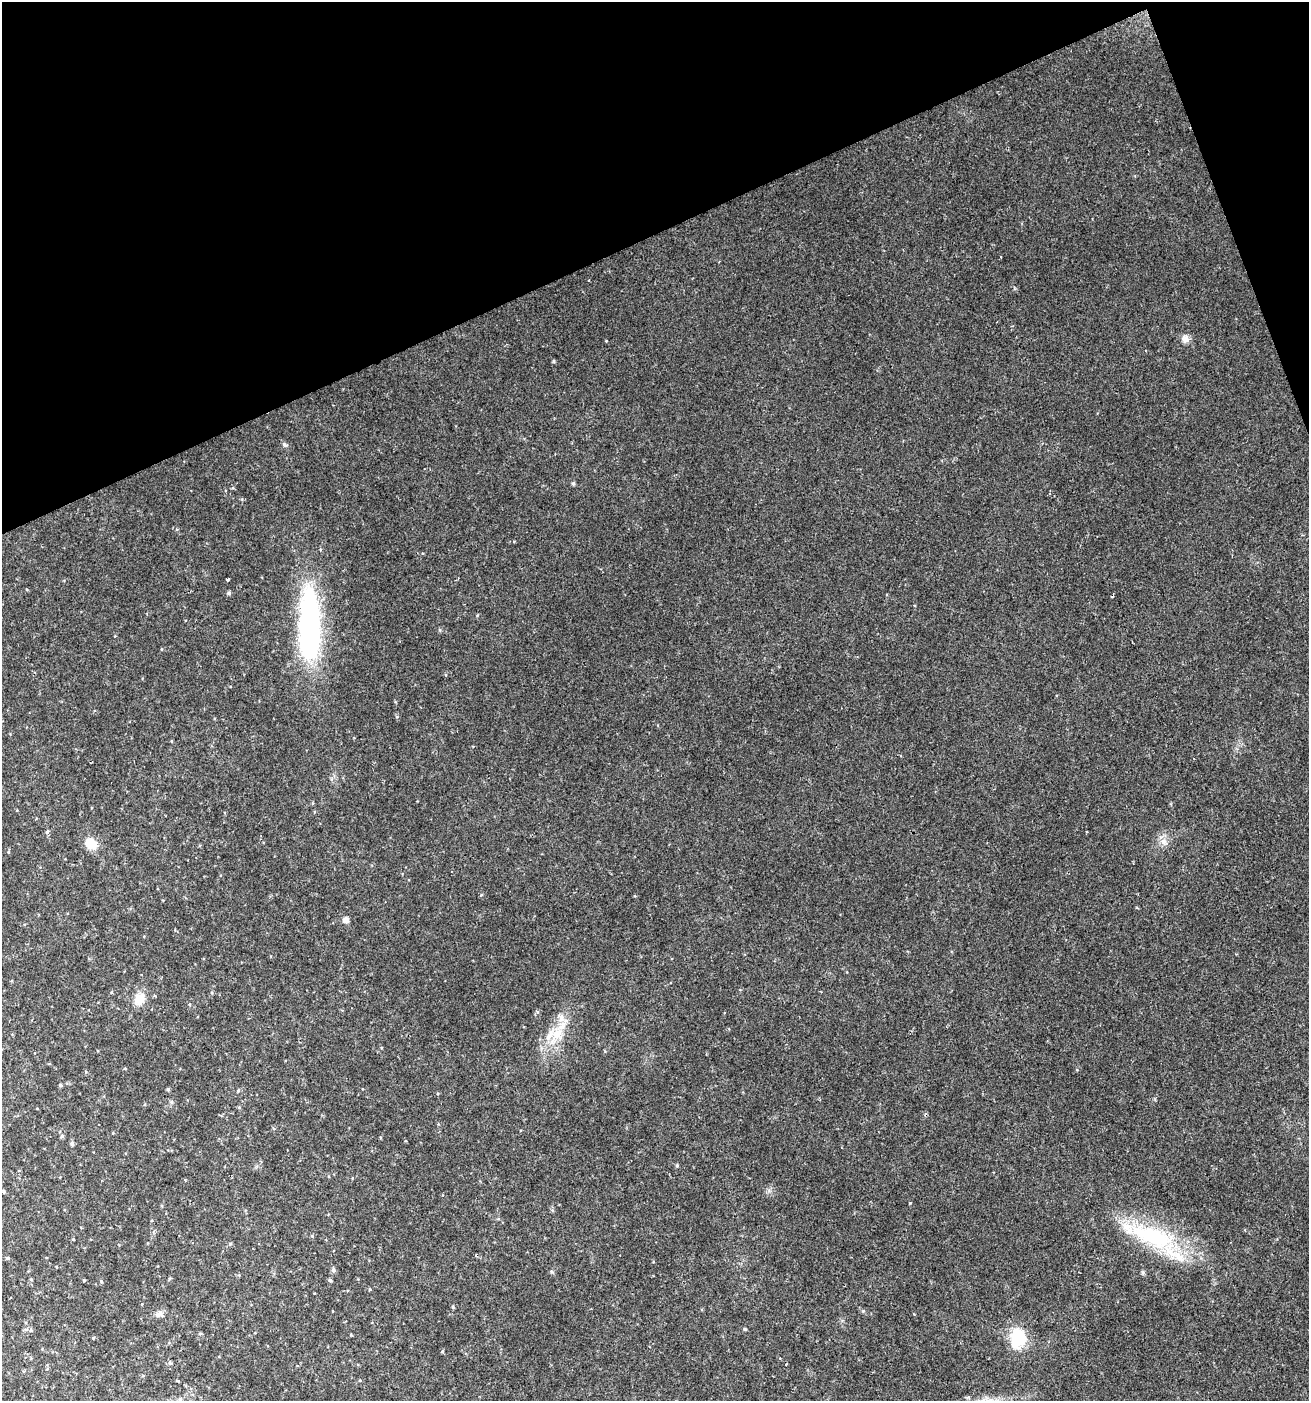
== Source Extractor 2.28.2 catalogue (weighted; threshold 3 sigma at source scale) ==
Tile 3 of 4 x 4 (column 3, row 1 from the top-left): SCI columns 2700-4006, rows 4201-5599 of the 5452 x 5599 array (HDU 1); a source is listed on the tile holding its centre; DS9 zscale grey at full resolution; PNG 1311 x 1403 px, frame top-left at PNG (2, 2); no overlay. Shown black and unused: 19% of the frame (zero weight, under 2 of 3 exposures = <1% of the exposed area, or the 3 px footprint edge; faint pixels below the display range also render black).
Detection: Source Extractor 2.28.2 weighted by HDU 2 'WHT'; one run over the whole footprint, this tile lists its part. Background 0.04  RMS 0.0062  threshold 0.0277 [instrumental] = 3 sigma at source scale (4.5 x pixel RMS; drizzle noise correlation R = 1.50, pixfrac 1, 0.0396/0.0396 arcsec/px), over >= 5 px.
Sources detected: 44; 2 inside a brighter object's white glare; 1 cosmic-ray / hot-pixel residue — not listed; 1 inside a brighter listed object's ellipse — not listed separately; the other 40 listed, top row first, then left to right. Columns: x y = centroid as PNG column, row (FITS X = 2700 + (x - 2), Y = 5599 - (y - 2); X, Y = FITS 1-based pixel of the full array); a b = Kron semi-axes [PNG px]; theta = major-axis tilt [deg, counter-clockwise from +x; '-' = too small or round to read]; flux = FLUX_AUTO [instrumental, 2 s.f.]
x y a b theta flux
1185 339 10 9 - 3.7
284 444 8 5 -48 1.4
573 483 5 4 - 0.99
228 580 3 3 - 9.8
229 593 5 5 - 1.2
308 612 67 30 -89 87
47 832 5 4 - 0.84
1164 842 11 8 -39 3.8
91 843 13 11 -35 11
346 920 6 5 - 3.5
139 999 16 13 68 8.6
561 1017 10 7 -59 3.7
557 1034 18 15 20 13
60 1085 4 4 - 0.92
168 1089 4 4 - 0.83
238 1091 5 4 - 0.8
62 1136 6 4 19 1.1
72 1143 5 5 - 1.5
677 1165 5 4 - 0.8
4 1192 5 3 - 0.71
1153 1237 70 26 -20 68
73 1239 4 3 - 0.45
230 1244 6 3 19 0.65
476 1255 3 2 - 0.96
7 1258 5 4 - 0.84
333 1270 6 5 - 1.9
552 1271 6 4 -45 0.84
31 1279 4 4 - 0.62
330 1280 5 4 - 1.1
101 1281 4 3 - 0.66
370 1289 4 4 - 0.66
453 1307 5 3 - 0.66
863 1311 5 4 - 0.69
159 1314 10 8 -8 2.6
745 1329 4 4 - 0.59
31 1330 5 4 - 0.77
93 1338 4 3 - 0.58
1018 1338 19 13 71 32
360 1380 4 4 - 0.48
990 1400 15 11 2 6.5
Isophote crosses this tile's border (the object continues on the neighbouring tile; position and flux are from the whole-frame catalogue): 1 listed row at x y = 990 1400
Unlisted compact peaks at least as high as the median listed source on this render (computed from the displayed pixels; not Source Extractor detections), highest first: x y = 910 1203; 553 361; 481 895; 769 1191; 442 1351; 440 630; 351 1335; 312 1236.